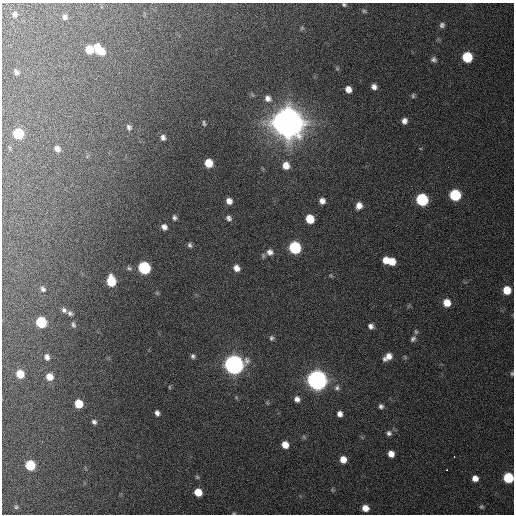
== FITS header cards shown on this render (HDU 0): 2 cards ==
NAXIS1  =                  512 / Axis length
NAXIS2  =                  512 / Axis length

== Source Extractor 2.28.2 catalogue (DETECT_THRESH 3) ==
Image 512 x 512 px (HDU 0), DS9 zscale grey, 1 PNG px = 1 image px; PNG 516 x 516 px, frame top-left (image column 1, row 512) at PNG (2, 3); no overlay
Background 168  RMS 13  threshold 38.3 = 3 sigma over >= 5 px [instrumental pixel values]
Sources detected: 90; all 90 listed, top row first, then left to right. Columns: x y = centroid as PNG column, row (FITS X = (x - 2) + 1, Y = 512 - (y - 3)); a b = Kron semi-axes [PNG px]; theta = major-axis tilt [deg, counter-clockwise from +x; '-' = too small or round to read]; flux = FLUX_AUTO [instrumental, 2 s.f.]
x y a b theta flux
344 5 6 5 - 1.6e+03
364 11 7 4 -37 1.5e+03
14 14 8 7 - 3.1e+03
65 17 6 6 - 2.5e+03
442 25 6 6 - 2.4e+03
302 28 7 5 70 1.4e+03
97 47 8 6 -83 1.0e+04
89 49 9 7 -13 1.6e+04
101 52 8 7 - 9.8e+03
467 57 7 7 - 4.1e+04
434 60 7 6 - 2.5e+03
16 72 6 4 -45 2.2e+03
374 87 6 5 - 3.9e+03
348 89 6 6 - 6.0e+03
413 96 7 5 88 1.5e+03
268 98 10 9 - 5.0e+03
404 121 7 6 - 4.2e+03
204 123 7 4 -81 1.5e+03
288 123 11 10 - 3.3e+06
129 127 8 6 -63 3.0e+03
18 134 7 7 - 4.2e+04
163 137 7 6 - 3.3e+03
57 149 7 6 - 4.4e+03
209 163 7 6 - 1.6e+04
286 165 8 8 - 9.0e+03
455 195 7 7 - 5.9e+04
422 200 8 7 - 8.3e+04
229 201 6 5 - 5.5e+03
322 201 7 6 - 5.1e+03
359 206 8 7 - 6.4e+03
174 217 6 5 - 2.4e+03
229 218 7 6 - 3.0e+03
310 219 7 6 - 2.0e+04
164 227 8 7 - 4.4e+03
190 245 7 5 -49 2.3e+03
295 248 7 7 - 8.7e+04
270 252 9 8 - 4.9e+03
386 260 7 6 - 8.7e+03
391 262 8 7 - 1.2e+04
129 268 8 6 -21 2.1e+03
144 268 8 7 - 9.2e+04
236 268 7 6 - 6.1e+03
331 275 6 4 -59 1.1e+03
111 281 8 6 -82 2.9e+04
43 289 8 6 -53 2.6e+03
507 290 6 6 - 1.7e+04
157 293 6 5 - 1.2e+03
447 303 7 7 - 1.2e+04
64 310 8 6 -46 2.8e+03
70 313 7 5 -42 2.2e+03
41 322 7 7 - 4.9e+04
73 325 8 5 -72 2.0e+03
371 326 6 6 - 3.4e+03
416 332 7 5 -75 1.5e+03
272 338 7 6 - 2.1e+03
413 339 8 6 51 2.4e+03
193 356 6 5 - 2.1e+03
47 357 7 6 - 3.6e+03
388 357 10 6 37 7.7e+03
234 364 8 8 - 7.1e+05
512 373 5 4 - 1.3e+03
20 374 6 6 - 1.5e+04
49 377 7 7 - 9.3e+03
317 380 8 8 - 8.2e+05
169 387 5 3 - 8.8e+02
337 388 9 8 - 3.2e+03
236 397 6 3 -72 1.0e+03
297 399 7 7 - 4.3e+03
78 404 7 6 - 1.8e+04
381 406 7 6 - 2.5e+03
157 413 5 4 - 3.2e+03
340 414 6 5 - 4.4e+03
94 422 6 5 - 2.3e+03
389 433 8 7 - 3.0e+03
304 437 7 4 -45 1.3e+03
285 445 7 6 - 9.9e+03
391 454 6 6 - 6.7e+03
454 456 3 2 - 2.3e+03
343 459 7 6 - 8.6e+03
30 465 7 6 - 3.7e+04
447 470 3 2 - 3.5e+03
197 477 6 5 - 1.4e+03
475 478 6 5 - 6.3e+03
508 478 7 6 - 4.5e+04
333 490 5 5 - 1.0e+03
198 492 6 6 - 1.5e+04
16 507 5 5 - 1.3e+03
481 507 5 5 - 1.3e+03
365 508 6 5 - 8.3e+03
234 513 6 3 19 8.9e+02
At the frame edge (FLAGS 8, measured only in part): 4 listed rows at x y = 344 5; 512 373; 508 478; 234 513